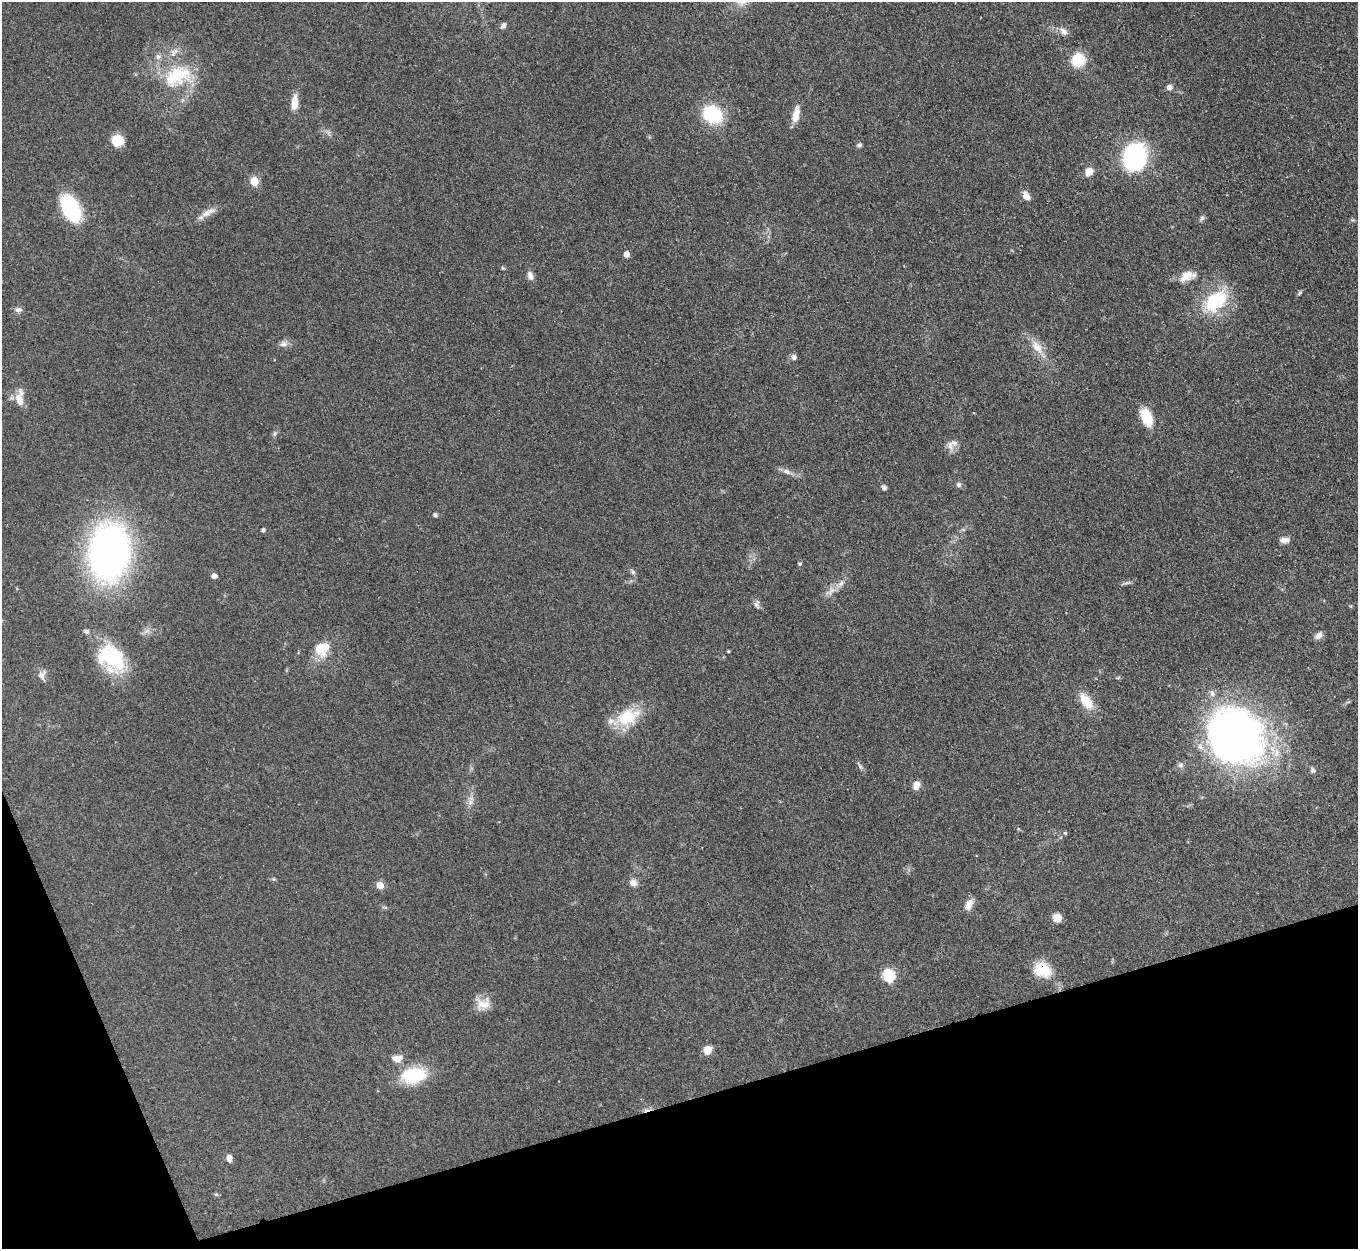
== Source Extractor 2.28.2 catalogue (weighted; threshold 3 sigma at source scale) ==
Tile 14 of 4 x 4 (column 2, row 4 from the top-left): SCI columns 1359-2714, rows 276-1522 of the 5429 x 5414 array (HDU 1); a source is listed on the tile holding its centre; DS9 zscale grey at full resolution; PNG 1360 x 1251 px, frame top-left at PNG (2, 2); no overlay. Shown black and unused: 15% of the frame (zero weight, under 3 of 4 exposures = <1% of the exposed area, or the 3 px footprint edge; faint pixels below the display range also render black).
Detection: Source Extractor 2.28.2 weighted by HDU 2 'WHT'; one run over the whole footprint, this tile lists its part. Background 0.108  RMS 0.0067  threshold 0.03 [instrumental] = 3 sigma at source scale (4.5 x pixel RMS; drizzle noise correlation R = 1.50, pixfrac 1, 0.05/0.05 arcsec/px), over >= 5 px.
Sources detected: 82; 2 inside a brighter object's white glare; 1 cosmic-ray / hot-pixel residue — not listed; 5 inside a brighter listed object's ellipse — not listed separately; the other 74 listed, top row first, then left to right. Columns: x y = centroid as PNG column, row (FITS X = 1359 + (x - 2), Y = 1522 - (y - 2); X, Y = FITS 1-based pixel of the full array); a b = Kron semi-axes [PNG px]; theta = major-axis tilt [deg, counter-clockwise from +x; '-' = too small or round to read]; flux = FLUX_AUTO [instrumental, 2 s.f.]
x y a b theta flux
503 25 9 6 51 1.9
1063 31 12 8 -47 3.8
158 57 8 8 - 2.7
1078 60 14 13 - 19
177 76 40 26 22 41
1169 87 7 7 - 2.5
294 102 17 7 85 8.2
712 115 17 14 -37 45
796 115 21 7 79 8.4
118 141 13 12 - 12
859 145 7 5 23 1.5
1134 157 29 23 82 74
1089 172 10 8 52 6.1
254 181 5 5 - 20
1026 196 12 8 -58 4.5
70 208 25 14 -62 54
208 212 22 8 26 5.9
1202 218 8 5 60 1.5
626 254 5 5 - 4.8
503 268 6 3 -70 0.72
1189 274 15 12 0 7
530 276 12 7 -69 3.3
1300 292 7 4 53 1.1
1216 301 26 16 38 45
18 310 10 7 2 2.4
284 344 12 8 5 3.1
1037 347 22 12 -49 10
794 357 8 7 - 2
20 398 23 9 88 8
1146 417 16 9 -68 21
275 434 8 6 70 1.5
954 443 13 9 -16 4.2
787 472 12 7 -27 3.4
959 484 7 6 - 1.8
884 488 6 5 - 1.8
435 515 5 4 - 1.7
263 530 4 4 - 1.4
1284 540 13 6 7 3.7
109 552 41 28 82 340
800 564 4 4 - 1.1
633 572 7 6 - 1.5
214 576 5 4 - 4
841 583 9 7 38 3.2
1127 583 11 4 9 1.7
831 591 13 7 52 4.2
757 604 13 7 -85 2.4
86 631 8 6 -19 1.7
1318 635 10 7 42 3.3
319 648 25 16 -67 12
728 651 3 3 - 0.65
119 664 35 24 67 26
42 675 13 10 -89 3.8
1118 678 6 4 19 0.77
1086 701 22 11 -58 13
627 717 32 19 26 26
1235 736 56 49 -45 360
1180 765 8 7 - 2.2
860 766 13 4 -58 1.8
1313 770 8 6 -47 1.9
916 785 10 7 60 5.2
470 802 11 7 83 3.4
1065 833 5 4 - 0.77
274 879 5 5 - 0.91
633 883 10 10 - 3.6
380 885 5 5 - 10
969 905 14 8 61 5.3
1057 918 10 9 - 6.1
1043 970 23 17 -26 17
888 976 6 6 - 70
483 1004 20 15 16 8.8
707 1050 10 8 72 6.4
397 1059 12 8 -5 5.7
414 1075 25 16 10 36
229 1158 8 5 -82 3.6
Overlapping masked pixels (flux is a lower limit): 1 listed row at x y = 1043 970